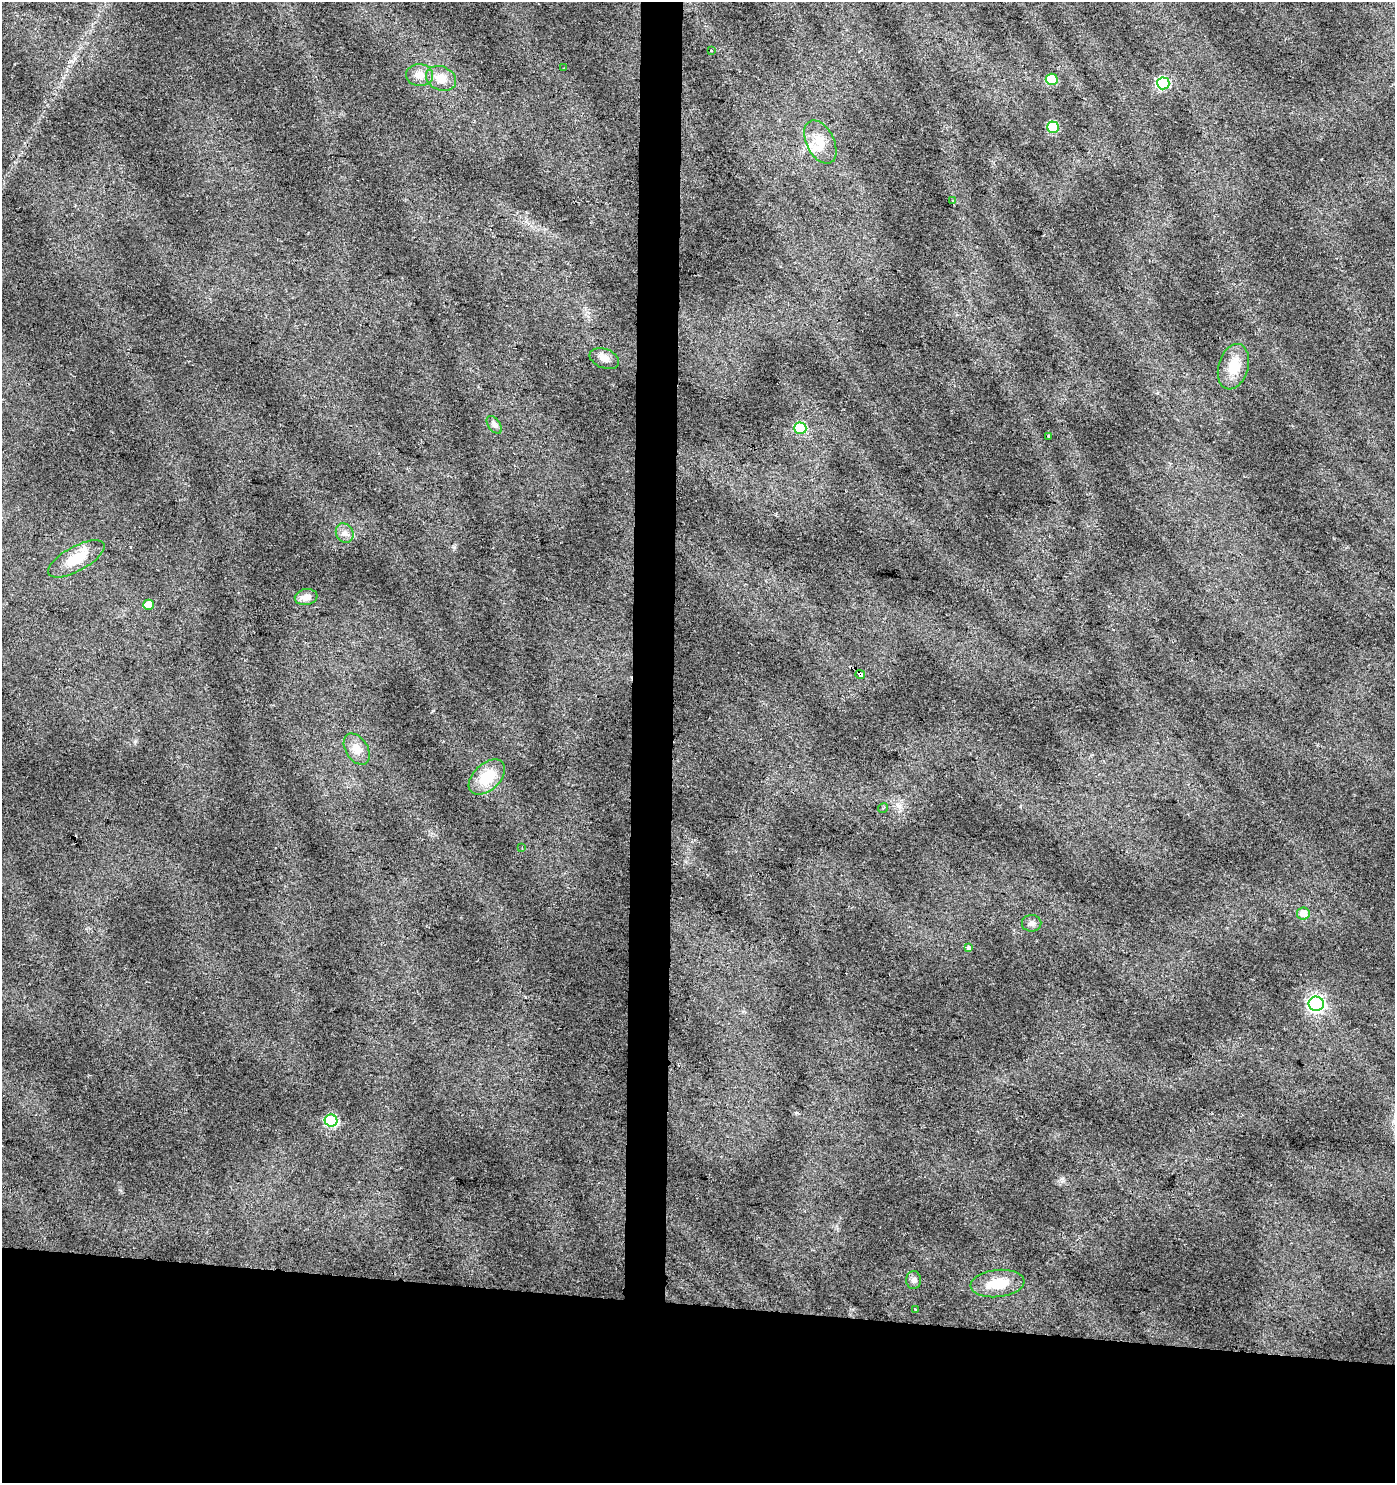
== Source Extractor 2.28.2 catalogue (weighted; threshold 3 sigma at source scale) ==
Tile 8 of 3 x 3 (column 2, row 3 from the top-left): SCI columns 1674-3066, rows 1-1481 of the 4687 x 4448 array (HDU 1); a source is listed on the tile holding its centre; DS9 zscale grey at full resolution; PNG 1397 x 1485 px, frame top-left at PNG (2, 2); each listed source drawn as its Kron ellipse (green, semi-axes under 4 px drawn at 4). Shown black and unused: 15% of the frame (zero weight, under 2 of 3 exposures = <1% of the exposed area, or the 3 px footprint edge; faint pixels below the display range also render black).
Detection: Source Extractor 2.28.2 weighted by HDU 2 'WHT'; one run over the whole footprint, this tile lists its part. Background 0.0641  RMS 0.0087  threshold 0.0392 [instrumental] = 3 sigma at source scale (4.5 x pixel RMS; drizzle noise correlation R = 1.50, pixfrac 1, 0.0396/0.0396 arcsec/px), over >= 5 px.
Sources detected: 32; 1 inside a brighter listed object's ellipse — not listed separately; the other 31 listed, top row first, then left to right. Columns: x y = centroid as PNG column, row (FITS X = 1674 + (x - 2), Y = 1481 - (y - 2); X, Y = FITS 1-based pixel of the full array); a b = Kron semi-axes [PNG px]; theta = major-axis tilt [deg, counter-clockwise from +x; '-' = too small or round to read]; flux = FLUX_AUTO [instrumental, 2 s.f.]
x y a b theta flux
711 50 3 3 - 2.3
563 68 3 2 - 0.6
420 75 13 11 -2 7.9
441 78 15 11 -24 11
1052 79 6 6 - 51
1163 83 6 6 - 93
1053 127 6 6 - 62
820 142 23 13 -63 16
953 201 3 3 - 1.5
604 359 15 9 -21 7.2
1233 367 23 15 74 18
494 425 10 6 -53 2.7
800 428 6 6 - 51
1048 437 3 3 - 4.3
345 533 10 8 -59 4.8
76 559 31 12 29 20
306 597 11 8 10 7.3
148 605 5 5 - 11
860 674 5 3 - 28
357 749 17 11 -59 9.2
487 777 21 13 43 27
883 808 5 3 - 1
522 848 3 2 - 0.78
1303 913 6 6 - 7.1
1032 923 10 8 2 3.6
969 947 4 3 - 9.1
1316 1004 7 7 - 260
331 1121 6 6 - 86
914 1280 9 7 88 3
997 1284 27 13 6 22
916 1310 3 3 - 1.5
Overlapping masked pixels (flux is a lower limit): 1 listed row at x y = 860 674
Unlisted compact peaks at least as high as the median listed source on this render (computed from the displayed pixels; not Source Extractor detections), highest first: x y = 796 1113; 900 811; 135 741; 120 1190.